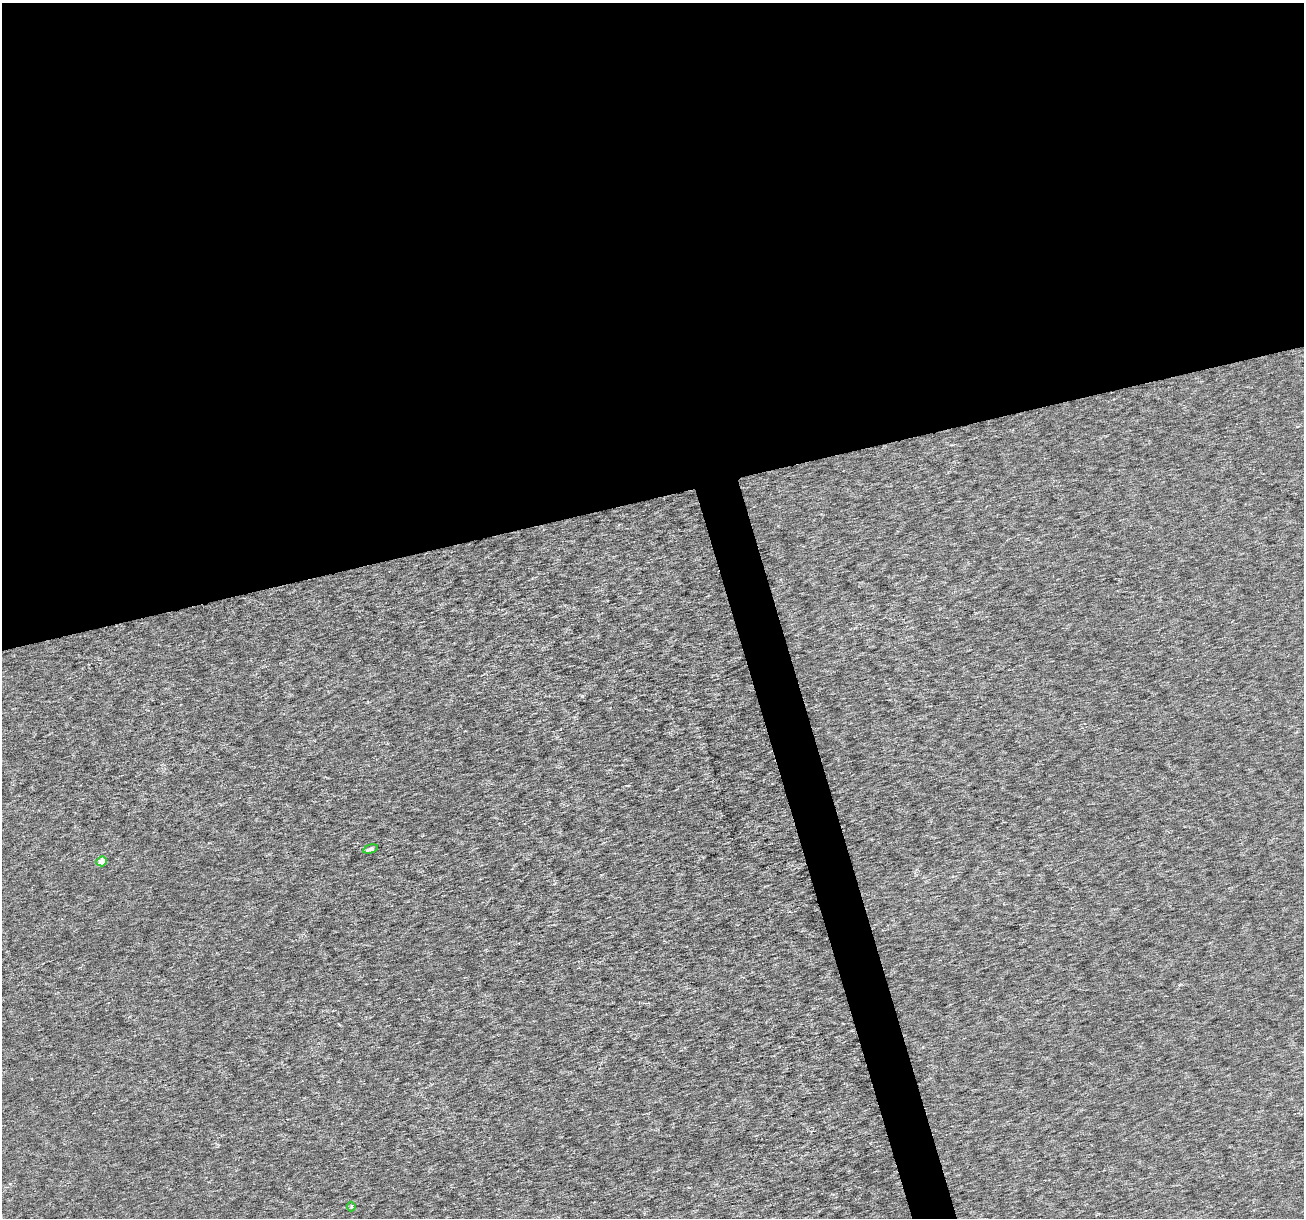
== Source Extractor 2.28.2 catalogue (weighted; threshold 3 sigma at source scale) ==
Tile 2 of 4 x 4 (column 2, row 1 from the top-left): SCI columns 1304-2605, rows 3747-4962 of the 5212 x 5013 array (HDU 1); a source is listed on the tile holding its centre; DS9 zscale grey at full resolution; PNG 1306 x 1220 px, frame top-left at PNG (2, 3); each listed source drawn as its Kron ellipse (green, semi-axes under 4 px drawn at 4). Shown black and unused: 43% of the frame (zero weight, under 3 of 6 exposures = <1% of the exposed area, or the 3 px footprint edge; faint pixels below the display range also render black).
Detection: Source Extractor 2.28.2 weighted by HDU 2 'WHT'; one run over the whole footprint, this tile lists its part. Background 3.49e-05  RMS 0.0018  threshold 0.00726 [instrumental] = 3 sigma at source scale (4.09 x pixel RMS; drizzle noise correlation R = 1.36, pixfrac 0.8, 0.0396/0.0396 arcsec/px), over >= 5 px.
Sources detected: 3; all 3 listed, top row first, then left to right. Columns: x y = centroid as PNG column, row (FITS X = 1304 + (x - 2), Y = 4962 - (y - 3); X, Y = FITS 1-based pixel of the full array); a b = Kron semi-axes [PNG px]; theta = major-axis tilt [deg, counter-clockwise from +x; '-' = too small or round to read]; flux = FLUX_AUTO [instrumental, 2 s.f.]
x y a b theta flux
370 849 8 4 15 0.54
102 861 5 5 - 2.3
351 1206 5 3 - 0.28